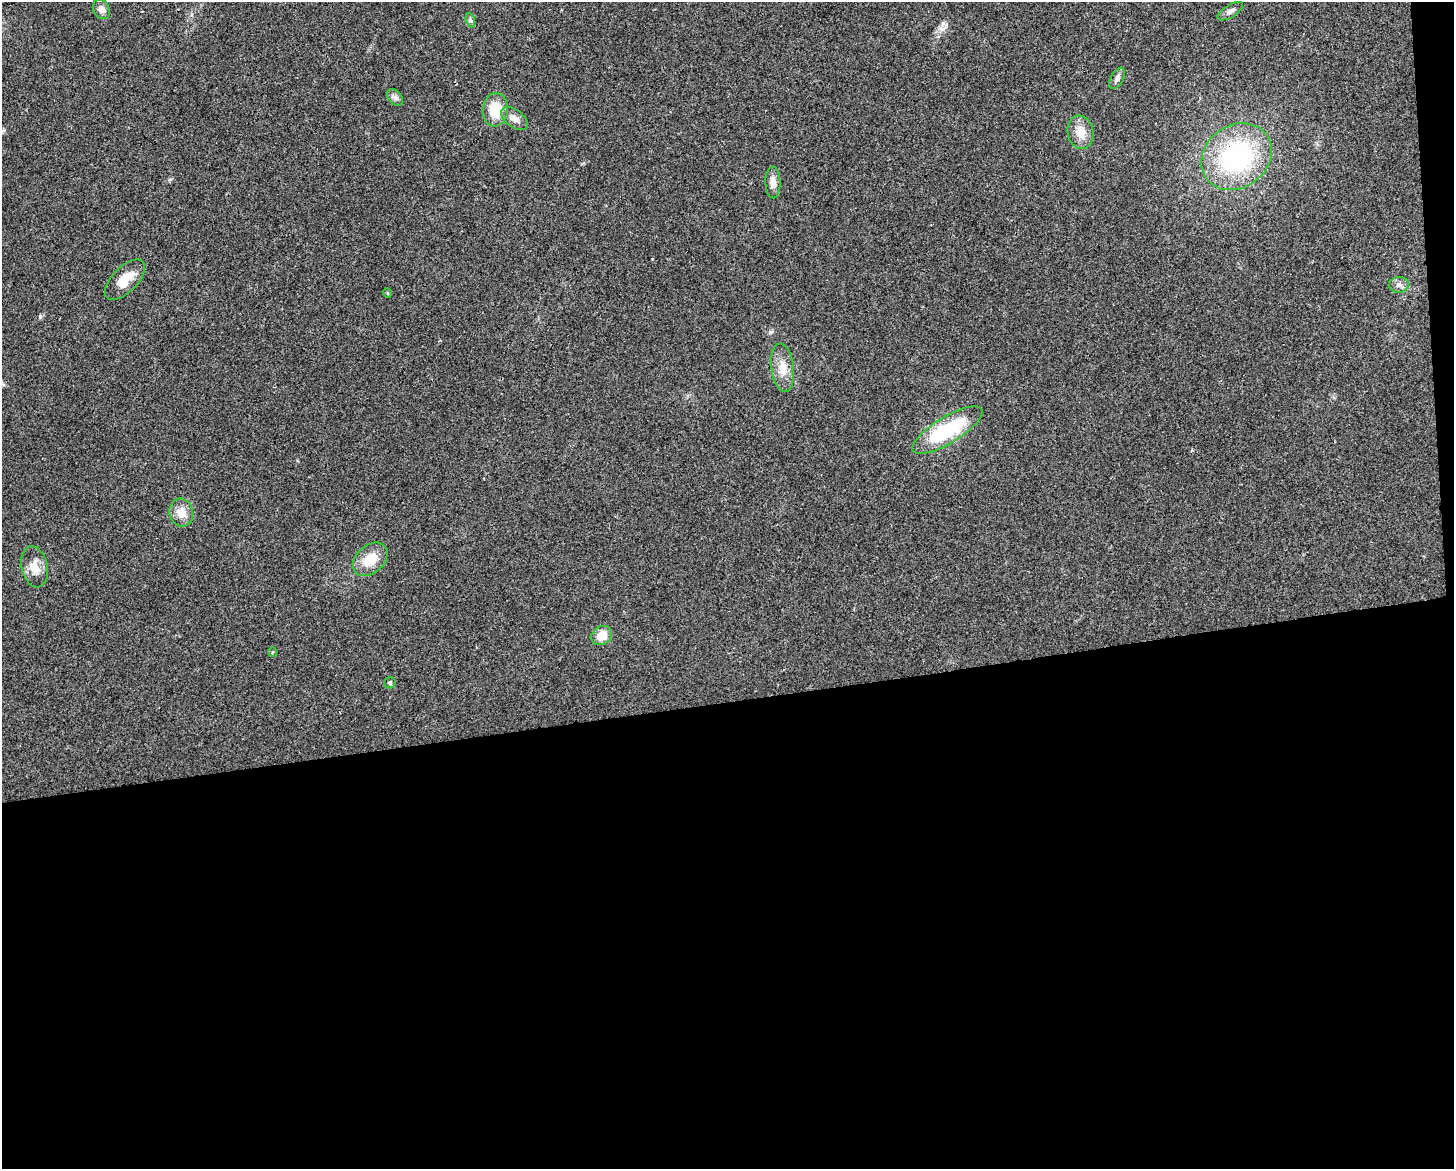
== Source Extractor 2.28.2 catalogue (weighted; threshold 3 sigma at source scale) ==
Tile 12 of 3 x 4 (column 3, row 4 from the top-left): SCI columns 2918-4369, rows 1-1167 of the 4427 x 4669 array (HDU 1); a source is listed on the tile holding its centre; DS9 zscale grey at full resolution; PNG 1456 x 1171 px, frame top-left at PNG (2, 2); each listed source drawn as its Kron ellipse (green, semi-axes under 4 px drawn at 4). Shown black and unused: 41% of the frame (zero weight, under 2 of 3 exposures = <1% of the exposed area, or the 3 px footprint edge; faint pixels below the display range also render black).
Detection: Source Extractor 2.28.2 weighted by HDU 2 'WHT'; one run over the whole footprint, this tile lists its part. Background 0.0441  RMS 0.0067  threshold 0.0299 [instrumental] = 3 sigma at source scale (4.5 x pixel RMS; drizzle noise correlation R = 1.50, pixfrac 1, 0.0396/0.0396 arcsec/px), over >= 5 px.
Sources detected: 21; all 21 listed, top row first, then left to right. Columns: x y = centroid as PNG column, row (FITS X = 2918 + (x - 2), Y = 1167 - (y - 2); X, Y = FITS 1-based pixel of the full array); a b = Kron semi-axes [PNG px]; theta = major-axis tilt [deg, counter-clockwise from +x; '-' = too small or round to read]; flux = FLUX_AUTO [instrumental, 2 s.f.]
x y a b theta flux
101 9 10 8 -62 3.6
1230 11 14 6 31 2.8
470 20 7 4 -71 1.3
1117 78 12 6 61 2.6
395 97 9 6 -48 2.2
495 110 17 12 85 20
514 118 15 8 -37 4.6
1081 132 17 13 -77 9.4
1237 157 37 31 36 94
773 182 16 7 -89 4.8
125 280 25 12 46 13
1399 285 10 7 4 2.9
387 293 5 3 - 0.51
783 368 24 11 -82 9.8
947 430 40 13 31 47
181 513 14 12 -78 7.7
370 559 20 14 42 14
34 567 21 13 -77 8.5
602 635 11 9 35 9.7
272 652 5 3 - 0.68
390 683 6 5 - 1.1
Unlisted compact peaks at least as high as the median listed source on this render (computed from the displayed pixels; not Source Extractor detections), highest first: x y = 40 316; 770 332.